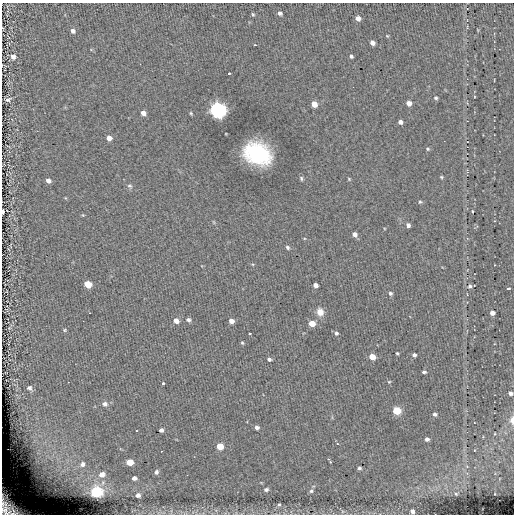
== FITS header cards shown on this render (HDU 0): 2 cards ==
NAXIS1  =                  512
NAXIS2  =                  512

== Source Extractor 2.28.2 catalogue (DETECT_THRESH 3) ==
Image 512 x 512 px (HDU 0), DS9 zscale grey, 1 PNG px = 1 image px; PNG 516 x 516 px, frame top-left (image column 1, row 512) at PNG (2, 3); no overlay
Background 0.094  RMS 4.6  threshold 13.9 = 3 sigma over >= 5 px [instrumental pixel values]
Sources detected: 82; all 82 listed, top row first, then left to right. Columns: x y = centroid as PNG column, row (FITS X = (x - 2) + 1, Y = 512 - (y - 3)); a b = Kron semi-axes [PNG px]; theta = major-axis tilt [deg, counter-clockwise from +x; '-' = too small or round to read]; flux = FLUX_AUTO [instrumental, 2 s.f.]
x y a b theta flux
280 13 4 4 - 730
253 14 5 4 - 330
358 18 4 4 - 1500
73 31 6 5 - 900
387 36 4 4 - 250
372 43 5 4 - 1300
255 45 3 2 - 540
351 56 4 3 - 520
13 57 7 7 - 1300
229 73 3 2 - 390
436 98 5 4 - 410
8 100 8 5 29 820
409 103 5 4 - 1800
314 104 5 4 - 2900
217 110 7 6 - 120000
143 113 5 4 - 1700
191 113 5 4 - 340
400 122 4 4 - 1200
109 138 5 5 - 1600
427 149 5 4 - 370
257 153 20 15 -24 34000
441 177 4 4 - 350
301 178 6 4 -76 490
349 179 4 3 - 280
48 180 5 5 - 1100
130 186 7 5 -16 620
420 202 5 4 - 370
3 211 5 2 - 870
472 211 3 2 - 250
83 215 4 4 - 260
408 225 4 4 - 980
355 234 5 4 - 1200
287 247 5 4 - 540
88 284 6 5 - 5800
315 285 4 4 - 1500
470 286 5 4 - 660
508 289 4 3 - 670
390 293 4 4 - 550
320 312 8 7 - 2500
492 313 4 4 - 1800
188 320 5 5 - 770
176 321 6 5 - 1800
231 321 5 4 - 1700
312 323 5 4 - 4200
65 330 5 4 - 350
336 333 4 4 - 660
249 334 3 3 - 1300
242 343 4 3 - 350
397 353 3 3 - 350
414 355 4 4 - 940
372 357 5 4 - 4200
269 359 4 4 - 670
424 372 4 3 - 710
389 382 4 4 - 280
163 383 3 3 - 570
29 388 6 5 - 710
510 393 4 4 - 1100
105 404 7 6 - 1100
397 411 5 5 - 12000
435 414 4 4 - 870
512 420 6 3 -90 3200
257 427 4 4 - 1100
161 430 4 4 - 910
427 439 4 4 - 1100
337 444 3 2 - 220
220 446 5 5 - 5400
328 459 3 2 - 420
130 462 5 5 - 5300
330 462 3 3 - 510
82 464 8 7 - 1700
359 468 4 3 - 550
156 472 5 5 - 850
102 474 7 6 - 2200
134 478 4 4 - 1200
266 490 5 4 - 680
311 491 6 4 2 620
96 492 6 6 - 33000
456 494 4 3 - 320
138 495 5 4 - 1200
279 504 5 3 - 410
8 507 21 13 -47 8600
412 511 4 4 - 1300
At the frame edge (FLAGS 8, measured only in part): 5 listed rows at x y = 3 211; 510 393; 512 420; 8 507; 412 511